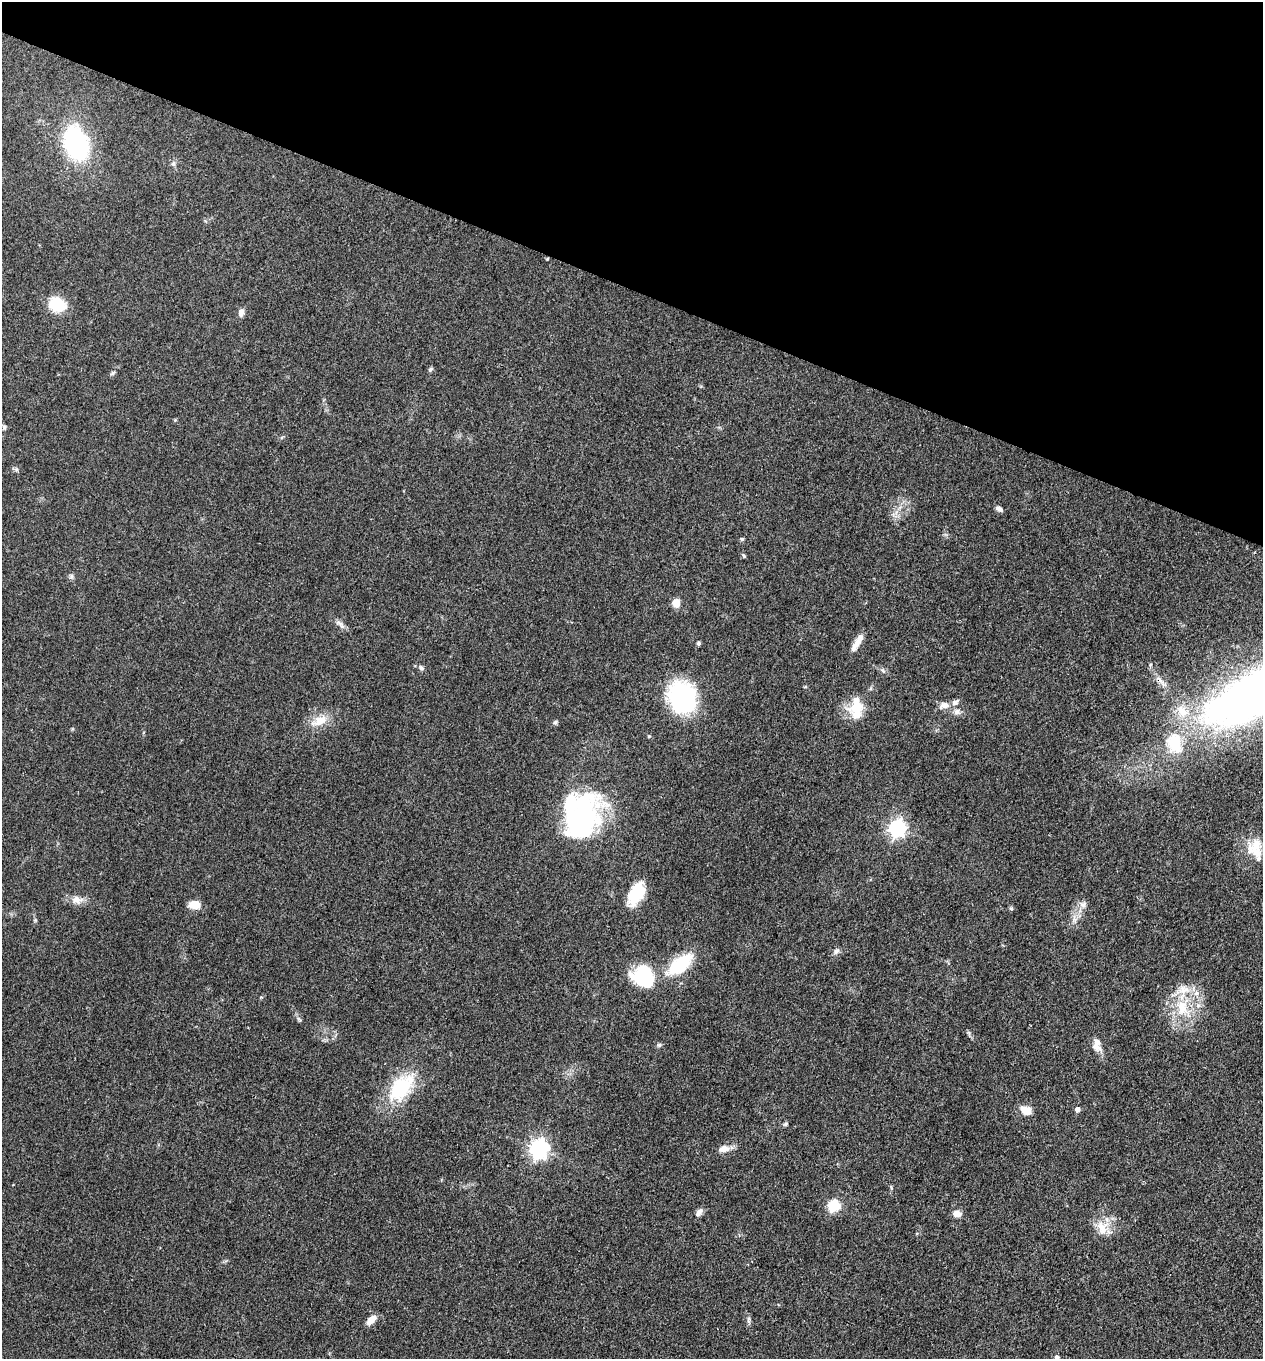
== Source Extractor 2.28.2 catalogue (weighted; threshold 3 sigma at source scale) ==
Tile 2 of 4 x 4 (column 2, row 1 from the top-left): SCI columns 1525-2785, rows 4074-5430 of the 5442 x 5431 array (HDU 1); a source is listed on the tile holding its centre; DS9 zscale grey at full resolution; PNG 1265 x 1361 px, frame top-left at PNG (2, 2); no overlay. Shown black and unused: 21% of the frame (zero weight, under 3 of 4 exposures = <1% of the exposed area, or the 3 px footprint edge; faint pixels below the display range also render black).
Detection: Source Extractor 2.28.2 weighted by HDU 2 'WHT'; one run over the whole footprint, this tile lists its part. Background 0.0948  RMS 0.0059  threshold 0.0267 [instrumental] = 3 sigma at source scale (4.5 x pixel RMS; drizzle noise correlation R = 1.50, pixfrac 1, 0.05/0.05 arcsec/px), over >= 5 px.
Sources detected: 62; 4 inside a brighter object's white glare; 1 cosmic-ray / hot-pixel residue — not listed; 5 inside a brighter listed object's ellipse — not listed separately; the other 52 listed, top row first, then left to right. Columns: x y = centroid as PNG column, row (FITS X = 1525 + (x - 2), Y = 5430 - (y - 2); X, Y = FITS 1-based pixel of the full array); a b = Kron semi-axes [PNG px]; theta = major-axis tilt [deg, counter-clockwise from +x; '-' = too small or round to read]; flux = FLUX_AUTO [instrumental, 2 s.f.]
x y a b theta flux
76 143 22 14 -72 110
173 164 6 5 - 1.2
547 259 3 3 - 0.58
57 304 16 13 -28 19
241 312 9 6 77 2.9
430 369 7 5 22 0.97
113 373 7 4 37 0.98
4 427 6 5 - 1.2
999 509 8 5 -31 2
742 539 5 4 - 0.77
744 556 6 4 -71 0.81
71 576 7 5 48 1.2
676 603 7 6 - 7.5
340 624 16 5 -43 2.6
699 643 4 4 - 1.2
857 643 26 7 58 5.3
421 668 7 5 -34 1.4
682 697 32 27 -62 63
944 705 13 8 10 4.4
856 708 24 14 20 12
1182 711 18 12 -48 10
957 712 9 7 45 2.3
320 721 21 12 25 9.5
555 722 6 5 - 0.98
649 736 4 3 - 0.53
1174 743 29 20 -79 23
579 818 58 22 53 77
897 828 7 7 - 200
1257 852 36 14 -35 12
636 894 23 13 63 21
77 900 15 10 1 4.9
1083 904 8 8 - 2.5
194 905 10 7 -1 8.7
1011 909 5 5 - 0.94
836 951 8 6 51 1.9
680 964 33 15 38 29
643 971 28 22 -29 30
1182 1007 22 15 87 18
659 1045 6 5 - 1.1
1097 1047 17 7 -25 3.8
401 1088 40 22 50 34
1077 1109 5 5 - 2.2
1026 1111 12 8 -23 7
785 1124 5 5 - 0.88
539 1149 7 7 - 280
724 1149 14 9 8 4.9
834 1206 6 6 - 46
699 1213 12 7 52 2.5
957 1214 10 7 -13 3.5
1102 1228 20 14 -82 9.4
371 1320 13 7 47 5.6
1057 1357 6 5 - 1.3
Overlapping masked pixels (flux is a lower limit): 1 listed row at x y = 547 259
Isophote crosses this tile's border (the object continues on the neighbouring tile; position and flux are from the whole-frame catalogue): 1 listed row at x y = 1057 1357